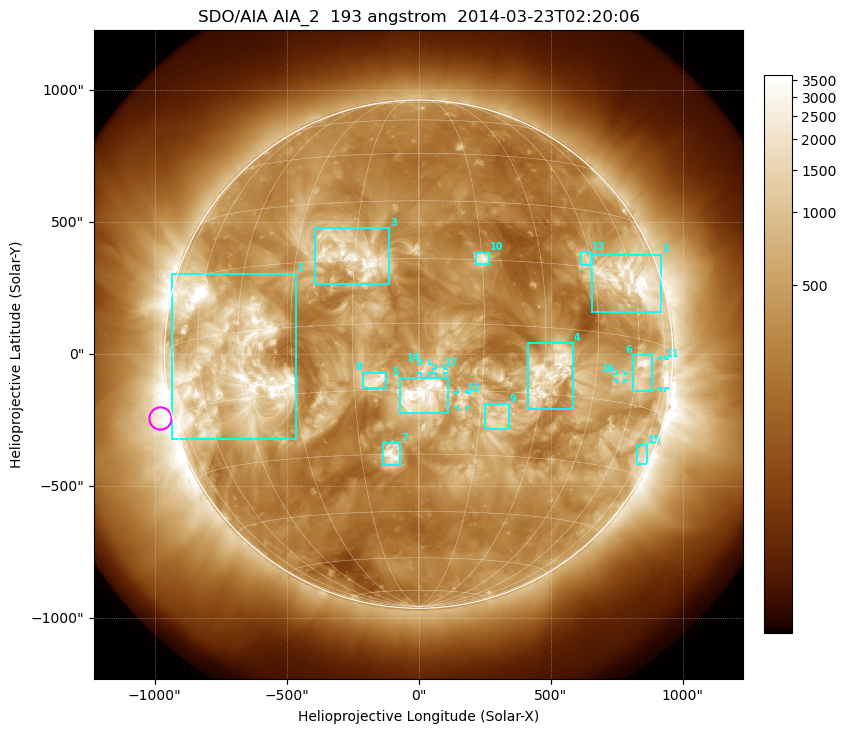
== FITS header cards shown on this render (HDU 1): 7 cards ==
TELESCOP= 'SDO/AIA'
INSTRUME= 'AIA_2'
WAVELNTH=                  193
WAVEUNIT= 'angstrom'
DATE-OBS= '2014-03-23T02:20:06.84'
CTYPE1  = 'HPLN-TAN'
CTYPE2  = 'HPLT-TAN'

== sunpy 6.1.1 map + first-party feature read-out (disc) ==
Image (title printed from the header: SDO/AIA AIA_2  193 angstrom  2014-03-23T02:20:06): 1024 x 1024 px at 2.4 arcsec/px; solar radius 963 arcsec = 401 px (full disc in frame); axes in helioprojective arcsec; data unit not stated in the header (colour bar unlabelled)
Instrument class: DISC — disc imager (sunpy class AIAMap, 193 A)
Bright regions (active regions / flare kernels): reference = the median radial profile (limb darkening/brightening removed); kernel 9 px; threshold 5 sigma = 928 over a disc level ~329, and >= 1.15x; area >= 12 px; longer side >= 10 px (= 24 arcsec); searched inside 0.97 R_sun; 17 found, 17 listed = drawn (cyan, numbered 1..; 5 of them under ~33 arcsec drawn as corner ticks so the feature stays visible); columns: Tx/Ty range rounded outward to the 5 arcsec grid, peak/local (2 s.f.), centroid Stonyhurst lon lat
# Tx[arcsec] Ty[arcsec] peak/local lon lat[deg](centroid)
1 -935..-460 -325..305 12 -49 -6
2 655..920 160..380 13 +59 +13
3 -390..-110 265..480 8.4 -16 +16
4 410..585 -210..40 7.4 +31 -10
5 -70..115 -225..-85 8 +1 -16
6 810..885 -140..-5 9.9 +63 -7
7 -135..-70 -420..-335 8.6 -7 -30
8 -210..-125 -130..-70 4.6 -10 -13
9 250..340 -285..-190 4.4 +20 -22
10 215..270 340..385 6.5 +15 +15
11 920..935 -130..-20 6.5 +75 -6
12 150..185 -200..-145 3.6 +10 -17
13 615..655 335..390 4.8 +44 +17
14 10..40 -75..-35 3.6 +2 -10
15 825..870 -415..-345 4.2 +76 -26
16 750..780 -100..-75 4.9 +53 -9
17 65..95 -70..-55 3.1 +5 -11
Off-limb structures (1.02-1.3 R_sun): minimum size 162 px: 2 found; the strongest spans PA ~55..145 deg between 1.02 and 1.3 R_sun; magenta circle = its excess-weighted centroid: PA ~105 deg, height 1.05 R_sun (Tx ~-980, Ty ~-240 arcsec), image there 4.7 x the reference